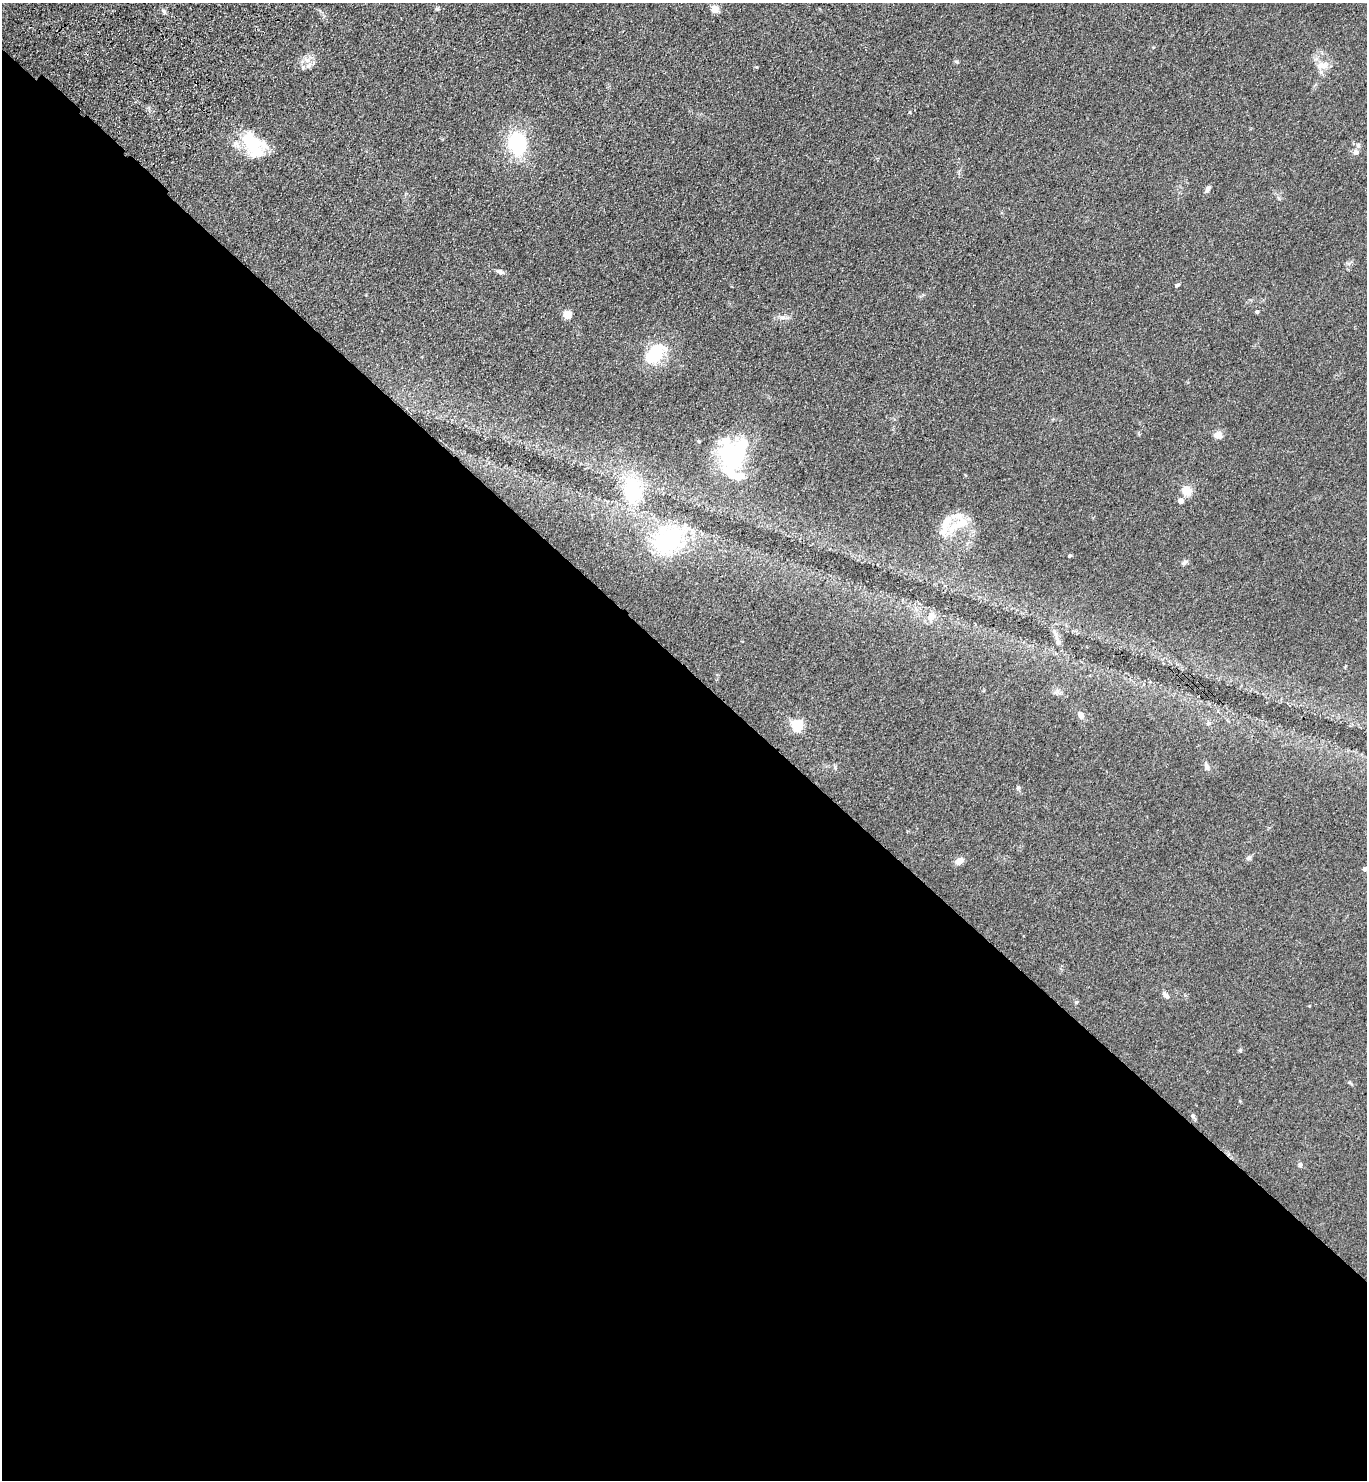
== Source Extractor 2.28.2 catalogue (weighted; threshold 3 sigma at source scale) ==
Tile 14 of 4 x 4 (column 2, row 4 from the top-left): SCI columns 1757-3121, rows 84-1561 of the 6103 x 6077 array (HDU 1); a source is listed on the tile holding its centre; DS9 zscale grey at full resolution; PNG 1369 x 1482 px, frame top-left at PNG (2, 3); no overlay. Shown black and unused: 55% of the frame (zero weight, under 3 of 4 exposures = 6% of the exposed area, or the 3 px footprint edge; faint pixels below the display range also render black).
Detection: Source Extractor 2.28.2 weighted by HDU 2 'WHT'; one run over the whole footprint, this tile lists its part. Background 0.0907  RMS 0.0088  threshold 0.0396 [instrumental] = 3 sigma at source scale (4.5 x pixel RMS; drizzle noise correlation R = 1.50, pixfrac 1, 0.05/0.05 arcsec/px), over >= 5 px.
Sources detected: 50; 5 inside a brighter object's white glare — not listed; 4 inside a brighter listed object's ellipse — not listed separately; the other 41 listed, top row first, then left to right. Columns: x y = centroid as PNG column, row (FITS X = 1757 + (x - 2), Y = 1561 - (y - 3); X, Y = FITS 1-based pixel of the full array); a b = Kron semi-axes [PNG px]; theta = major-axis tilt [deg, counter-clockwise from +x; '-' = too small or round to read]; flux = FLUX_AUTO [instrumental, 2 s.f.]
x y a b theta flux
437 9 6 4 17 1.2
715 9 5 5 - 20
164 12 8 5 -63 1.8
306 60 12 5 -42 4.3
956 61 6 4 -19 1.1
1322 65 17 10 4 8.5
517 144 18 14 -79 69
253 145 32 21 -50 40
1358 145 6 6 - 2
1356 153 8 7 - 2.9
1208 189 9 5 58 2.8
500 272 11 5 -20 2.5
1177 285 6 4 24 1.4
1257 312 4 4 - 1.5
567 315 5 5 - 29
783 317 9 4 -8 2.7
655 353 32 19 47 34
1218 435 12 9 2 5
729 454 29 26 32 56
632 489 34 22 -84 55
1187 491 5 5 - 43
1180 501 5 5 - 6
958 525 39 10 29 17
668 542 38 27 69 73
1070 556 4 4 - 1.5
1185 562 9 5 24 2.1
931 617 12 10 63 6.3
1058 642 6 6 - 2.1
1081 715 9 7 -48 3.9
797 725 5 5 - 90
1207 767 7 6 - 2.7
835 768 7 4 -90 1.4
1018 788 6 5 - 1.5
1249 858 7 5 21 1.8
960 861 9 7 30 6.2
1364 869 4 4 - 2.1
1165 995 12 6 -41 2.9
1076 1002 5 5 - 1
1240 1050 5 5 - 1.2
1193 1116 7 5 -63 2.1
1300 1165 6 5 - 2.2
Unlisted compact peaks at least as high as the median listed source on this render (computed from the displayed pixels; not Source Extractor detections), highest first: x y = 757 67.